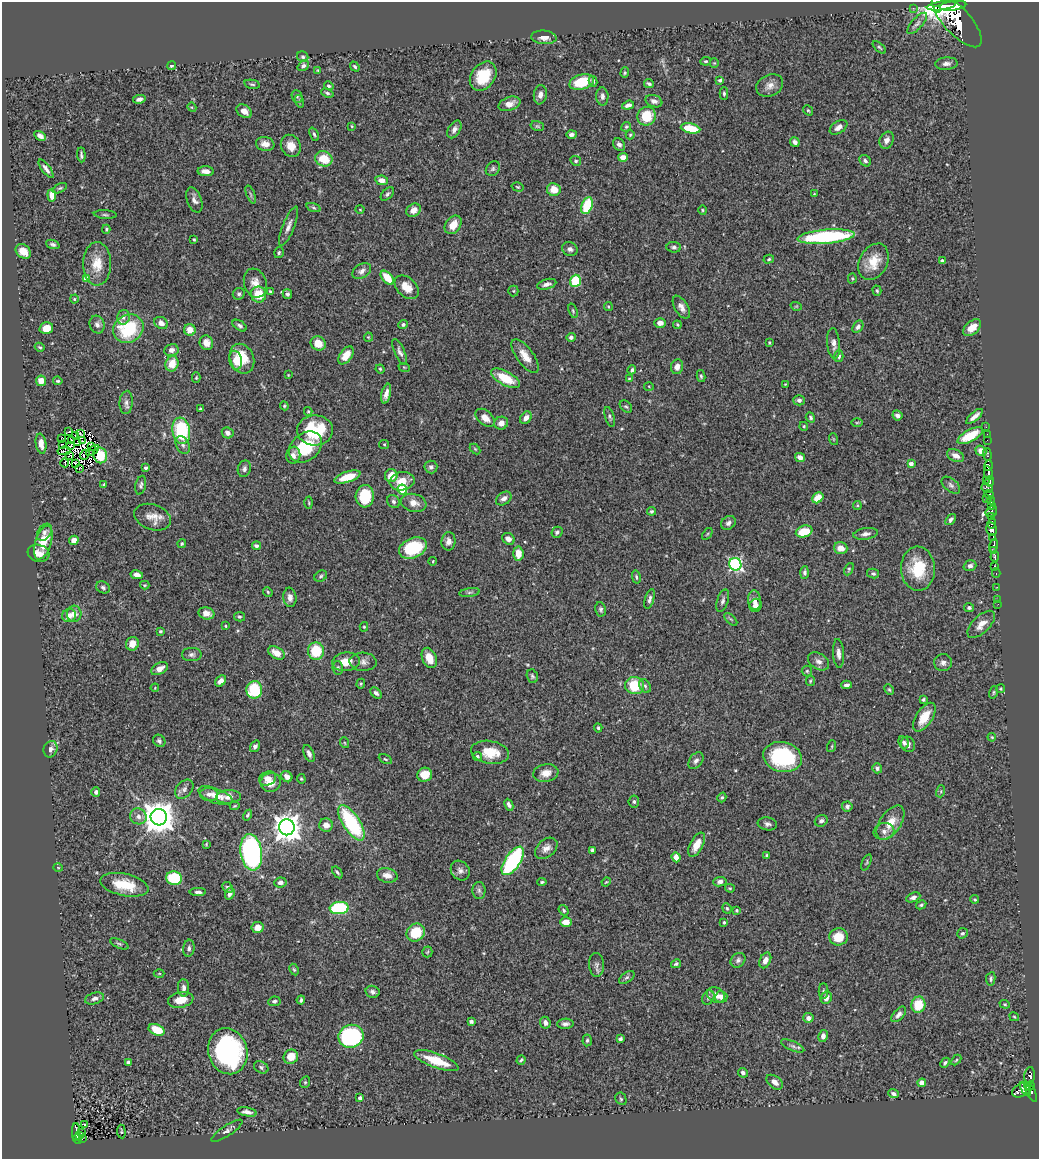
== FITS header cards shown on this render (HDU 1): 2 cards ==
NAXIS1  =                 1037
NAXIS2  =                 1157

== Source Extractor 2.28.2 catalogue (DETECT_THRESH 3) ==
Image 1037 x 1157 px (HDU 1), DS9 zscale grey, 1 PNG px = 1 image px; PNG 1041 x 1161 px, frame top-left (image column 1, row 1157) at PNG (2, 2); each listed source drawn as its Kron ellipse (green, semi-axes under 4 px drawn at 4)
Background 0.719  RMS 0.026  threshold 0.079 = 3 sigma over >= 5 px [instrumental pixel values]
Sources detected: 472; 8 with non-positive FLUX_AUTO (blend fragments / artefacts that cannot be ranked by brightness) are neither listed nor drawn; the other 464 listed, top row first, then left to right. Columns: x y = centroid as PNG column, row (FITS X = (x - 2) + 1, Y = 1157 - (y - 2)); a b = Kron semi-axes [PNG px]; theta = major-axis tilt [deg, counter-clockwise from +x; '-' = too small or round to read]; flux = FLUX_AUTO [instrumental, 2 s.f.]
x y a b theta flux
941 6 14 4 8 1900
953 6 13 4 7 2100
913 8 3 2 - 5.4
937 9 2 2 - 11000
957 20 34 13 -48 5700
917 23 13 5 47 6.5
544 37 13 7 -4 13
879 47 8 3 -40 2.6
303 57 6 5 - 3.3
706 61 5 4 - 2.4
714 63 5 4 - 2
946 64 11 6 3 7.3
171 66 4 4 - 2.6
303 66 6 4 40 5
355 67 5 3 - 2.8
318 70 4 3 - 1.7
625 73 5 4 - 2.5
483 76 16 12 53 51
720 80 4 3 - 3.5
593 81 5 4 - 3.6
582 82 12 7 17 55
252 84 8 4 -12 3.1
649 84 5 3 - 3.8
329 86 5 4 - 2.8
770 86 14 10 26 13
327 93 6 4 -21 3.5
724 93 6 4 -90 3.4
540 95 10 6 82 8.9
602 96 9 6 -87 6.2
297 97 6 5 - 3.4
139 99 6 4 13 6.1
299 101 6 4 -73 2.7
654 101 9 6 -20 7
509 104 11 6 18 15
628 105 6 4 18 6.4
192 107 5 4 - 1.8
808 110 5 4 - 2.2
244 111 8 6 -35 12
647 116 9 9 - 45
352 126 4 3 - 1.7
537 126 7 5 -15 2.7
626 127 5 4 - 2.4
839 127 10 6 35 8.8
690 128 10 5 -11 53
454 129 9 6 59 6.9
314 134 7 4 -66 3.6
571 134 5 4 - 5.4
630 135 4 4 - 2.1
40 136 6 4 -30 7.7
887 140 9 6 64 9.2
795 142 5 4 - 7
265 144 9 7 -10 13
619 144 7 5 -53 5.7
291 146 11 9 -64 19
81 155 7 3 -85 3.8
623 157 5 4 - 13
324 159 9 7 -21 41
576 161 5 4 - 3
865 161 6 5 - 4.3
46 169 11 4 -54 7.1
493 169 8 6 54 4.3
206 171 8 5 -3 12
382 180 6 4 -10 11
518 187 6 4 -16 2.2
60 188 8 4 26 3
554 190 7 6 - 23
251 194 9 3 -69 3.2
387 194 8 5 47 3.9
814 194 4 3 - 1.6
52 195 6 4 -85 17
194 200 13 7 -70 8.6
587 206 9 5 71 75
314 208 7 3 -19 2.9
360 209 4 3 - 1.5
413 210 7 6 - 12
703 210 4 4 - 2
105 215 11 4 -3 3.4
453 225 10 7 54 22
289 226 21 6 68 11
106 229 4 3 - 2.2
826 237 28 7 5 200
194 239 3 3 - 2.3
53 244 7 4 -21 4
674 247 7 5 -4 4.1
570 249 8 6 -26 6.2
23 251 8 6 -45 17
279 253 5 5 - 3.2
769 259 5 4 - 2.7
942 261 4 3 - 3.6
874 262 19 13 61 36
97 264 22 14 90 34
362 271 10 7 33 7.9
86 278 4 4 - 14
387 278 8 5 -48 36
852 278 5 4 - 2.2
575 281 6 5 - 66
255 283 15 11 -71 16
547 284 10 5 16 7.4
407 287 14 9 -43 26
270 291 3 2 - 2.1
513 291 5 5 - 2.3
877 291 5 4 - 2.6
239 294 6 5 - 3.8
258 294 8 7 - 36
287 294 5 4 - 4.6
74 299 4 4 - 2.2
796 306 6 3 -18 1.8
608 307 4 3 - 1.6
681 307 13 6 -59 9.7
573 311 7 4 -72 2.6
123 317 7 6 - 7.1
161 323 7 5 -34 10
660 323 6 4 -2 9.5
97 325 9 7 -69 7.1
403 325 5 4 - 4
677 325 4 3 - 2.1
240 326 8 5 -34 4.6
858 327 7 5 57 5.8
46 328 7 5 14 25
972 328 10 6 41 21
128 329 16 13 32 100
190 330 6 5 - 19
368 337 4 4 - 2
571 337 4 4 - 5.2
206 343 7 6 - 15
318 343 8 7 - 24
769 343 3 2 - 2
834 344 15 6 -85 10
40 347 5 3 - 2.2
171 350 7 6 - 8.1
400 352 14 5 -66 6.5
346 355 10 6 54 20
525 356 20 8 -54 21
839 356 6 4 88 5.1
242 359 15 12 -67 49
236 360 9 6 -78 15
172 364 8 6 70 30
404 367 6 3 -18 1.9
677 367 7 6 - 11
380 369 4 4 - 2.2
632 370 4 3 - 3.3
288 375 3 3 - 1.2
701 376 6 4 -79 2.9
196 378 5 4 - 2.1
505 378 16 7 -29 46
629 379 4 3 - 1.7
41 381 5 5 - 17
58 381 5 3 - 2.1
785 384 3 2 - 1.2
649 386 5 3 - 1.5
386 394 10 4 76 9.8
799 400 6 5 - 5.3
126 402 12 6 85 7.9
284 406 4 4 - 2
626 406 7 5 -45 3.2
201 409 4 3 - 3.1
308 411 4 4 - 2
897 415 5 4 - 6.7
974 416 10 4 41 9.9
610 417 10 4 -73 3.9
485 418 11 7 -41 16
526 418 7 5 56 9.9
810 418 5 4 - 3.7
501 423 7 6 - 11
857 423 6 4 1 2
804 426 4 4 - 2.2
986 427 2 2 - 8.9
315 430 18 15 3 95
181 431 13 9 -82 130
69 432 3 2 - 1.1
228 433 6 5 - 7.6
80 434 4 2 - 2.9
987 434 2 2 - 9.1
75 435 3 2 - 2.3
970 436 14 6 29 45
62 438 3 2 - 0.056
833 439 6 3 -71 1.9
72 440 3 2 - 2
987 440 2 2 - 10
82 441 3 2 - 1.1
78 443 3 2 - 1.8
41 444 10 5 -81 16
63 444 3 2 - 1.8
384 444 5 4 - 2.1
183 445 9 6 -64 6.7
70 446 4 2 - 1.5
91 446 2 2 - 0.18
305 447 18 13 38 70
475 449 6 4 -45 2.2
93 450 7 3 34 0.081
64 451 6 2 10 0.0029
981 451 6 5 - 11
987 454 6 3 -87 10
85 455 5 2 - 1.6
100 455 8 7 - 44
293 455 8 7 - 10
69 456 2 2 - 1.3
956 456 9 6 -28 13
800 457 5 4 - 12
65 463 4 2 - 3.8
75 463 3 2 - 0.78
911 464 4 4 - 9.8
988 465 5 4 - 240
431 467 6 6 - 5.5
80 468 3 2 - 2.9
146 468 3 3 - 2.9
244 469 8 6 73 6
988 473 7 3 -80 300
391 476 6 6 - 27
347 477 13 5 18 39
986 480 2 2 - 19
402 481 12 9 11 24
990 481 5 3 - 160
104 485 4 3 - 3.4
141 485 9 5 76 4.3
951 485 11 6 -40 5.5
987 488 6 4 -21 94
402 489 5 5 - 93
989 495 5 4 - 180
365 496 11 9 86 73
504 498 8 6 35 6.9
818 498 6 5 - 30
986 498 2 2 - 23
991 501 4 3 - 150
393 502 7 5 -46 5.2
309 503 6 3 -88 1.9
414 503 13 9 -13 15
857 505 4 4 - 2
991 505 3 2 - 120
651 511 4 4 - 3
991 512 6 5 - 300
153 517 19 12 -20 20
992 517 3 2 - 25
951 520 6 4 50 4.3
728 523 8 6 37 7.1
992 523 5 3 - 370
992 529 7 5 -77 860
804 531 8 5 17 43
44 532 9 6 56 6.3
557 532 6 5 - 4.6
707 534 7 3 53 2
866 534 12 5 9 8
993 538 4 3 - 140
508 539 6 5 - 8.3
74 540 5 4 - 11
448 541 9 7 82 8.3
43 543 17 8 72 47
182 544 4 4 - 2.4
256 546 4 3 - 4.3
993 546 7 3 76 330
413 548 14 10 23 95
841 548 7 6 - 18
994 551 3 3 - 150
38 553 11 8 -17 15
518 553 7 5 -86 23
995 556 5 3 - 180
433 561 4 2 - 1.3
735 564 6 6 - 310
970 566 6 5 - 6.2
995 566 3 3 - 110
849 569 6 4 63 2.6
918 569 22 17 -88 70
805 573 6 4 88 4.9
873 573 6 5 - 3.5
996 573 4 2 - 29
137 575 6 4 -12 8.3
321 576 7 5 34 3.3
636 577 6 4 -77 2.9
145 585 5 4 - 2.1
103 587 7 5 -28 4
997 587 3 2 - 5.2
268 592 5 4 - 2
470 592 10 4 9 4
290 597 10 6 -84 9
650 599 10 4 74 5.1
754 600 10 6 -84 10
998 600 3 2 - 2.5
723 601 12 5 72 5.9
998 604 2 2 - 3.9
756 605 7 6 - 8.3
969 607 5 4 - 3.9
601 609 7 5 -80 4
206 613 8 6 -15 12
74 614 8 7 - 11
69 616 7 6 - 12
239 617 5 4 - 2.7
731 619 8 3 -45 2.5
981 624 17 8 44 17
226 626 3 3 - 2.2
364 627 5 4 - 1.8
160 631 3 3 - 2.3
132 644 7 6 - 21
316 651 8 8 - 73
276 653 9 5 -31 19
839 653 14 5 -86 9.7
192 654 10 6 0 5.8
429 658 10 7 -66 23
818 661 11 8 -31 8.8
346 662 14 9 7 28
363 662 13 9 -2 9.7
943 663 9 8 - 7.7
338 668 7 5 -83 3.8
160 669 9 5 28 14
807 671 5 5 - 3
532 676 7 5 -71 3.5
221 681 6 4 44 9.4
810 681 5 4 - 2.2
361 684 5 4 - 2.4
635 685 9 8 - 58
847 685 5 3 - 5.3
645 686 7 5 -57 3.7
155 688 4 4 - 1.6
1001 689 4 3 - 2
254 690 8 8 - 82
889 690 5 3 - 2.1
994 692 6 4 74 2.5
376 693 6 4 -45 4.5
923 699 4 3 - 2.8
924 717 16 8 56 30
598 728 4 4 - 2.8
992 737 4 3 - 1.8
159 741 7 5 -44 4.3
904 742 6 5 - 4.3
345 743 5 3 - 1.7
908 744 8 6 -64 8.4
255 746 6 4 55 4.8
832 746 6 4 72 2
50 749 8 7 - 8.5
490 752 19 11 -10 40
309 754 9 5 -66 6.8
477 756 5 4 - 4.5
783 757 20 15 -13 140
385 759 7 4 -27 2.4
696 761 9 6 54 6.4
877 768 5 4 - 4.2
546 773 13 9 10 17
425 775 7 7 - 29
287 777 6 5 - 7.9
268 779 9 6 22 12
301 779 5 4 - 2
271 782 10 9 - 18
184 789 11 7 47 7.6
941 791 6 4 73 2.7
96 792 5 4 - 5.1
209 794 9 6 -5 7.8
215 796 18 7 -20 18
228 797 12 6 3 12
722 797 5 4 - 2.8
634 802 6 5 - 3.5
509 805 6 4 -65 6.1
235 806 5 3 - 1.8
847 806 5 5 - 5.4
248 815 5 3 - 3
138 816 8 8 - 9.6
159 817 8 8 - 3600
821 821 7 5 33 5.9
890 822 19 10 56 29
351 823 20 8 -57 160
767 824 10 6 -8 5.7
326 825 7 6 - 12
287 827 8 7 - 2300
884 831 10 8 11 9.4
206 844 4 3 - 1.5
697 845 13 6 62 21
546 848 13 8 40 13
592 850 4 4 - 4.9
251 852 18 10 -82 370
766 855 4 4 - 2.8
676 857 5 4 - 14
513 861 16 7 56 200
866 862 8 3 67 2.2
58 868 5 3 - 1.4
460 870 10 9 - 7.7
337 872 6 4 -54 3.1
387 875 10 7 -15 13
174 878 8 6 -12 93
280 882 6 5 - 6.8
542 882 4 4 - 2.5
606 882 5 3 - 1.3
720 882 7 4 8 5.4
124 885 24 11 -12 56
228 887 5 5 - 4.4
730 888 5 3 - 1.9
479 890 8 6 -87 5.2
198 892 8 3 -1 5.3
230 894 6 4 70 6.9
913 897 7 4 24 5.7
975 899 4 3 - 2.2
921 905 5 4 - 2.8
339 908 9 6 5 160
727 908 5 4 - 2.6
564 910 5 4 - 3
737 910 3 3 - 3.1
566 922 6 4 1 20
724 922 3 3 - 2.7
257 927 6 5 - 12
416 932 9 8 - 60
962 933 5 5 - 3.9
839 937 9 8 - 32
119 944 10 4 -23 3.3
189 948 8 5 83 6
427 952 5 5 - 2.2
738 960 8 6 43 6
765 960 8 5 65 9.2
676 964 5 3 - 2.8
597 965 12 7 -86 7.1
294 970 6 4 -62 2.3
159 973 5 3 - 1.6
627 977 9 5 35 4.1
991 979 7 4 80 3.9
184 988 8 5 -88 7.1
824 991 8 5 -90 3.4
373 992 7 6 - 5.8
716 995 9 7 -29 15
721 997 6 6 - 8.7
94 998 9 5 17 6.4
708 998 7 6 - 4.3
826 998 6 5 - 11
181 1000 13 7 11 26
301 1000 4 3 - 3.5
274 1001 6 5 - 3.9
1005 1004 5 4 - 2.1
918 1005 8 7 - 45
899 1014 9 5 48 6.5
1014 1017 5 3 - 1.7
808 1018 5 5 - 8.6
471 1021 4 3 - 4.1
545 1023 6 5 - 7.9
565 1024 8 5 3 5.9
157 1030 8 5 -23 48
351 1036 13 11 19 270
823 1036 6 4 79 9.2
620 1039 4 4 - 5.7
587 1040 6 4 86 3.1
793 1046 12 4 -24 6
228 1051 23 19 -74 320
291 1057 7 7 - 28
521 1060 5 3 - 2.7
956 1060 6 3 46 2.1
436 1061 23 7 -20 47
129 1062 4 4 - 5.5
945 1063 5 3 - 3.6
261 1067 8 5 -31 4.2
743 1073 5 4 - 4.8
1030 1076 8 5 85 150
305 1082 6 4 69 2.7
775 1082 9 6 -37 11
922 1083 4 4 - 20
1030 1086 5 3 - 100
1026 1089 8 3 -59 230
1022 1090 10 6 30 310
1031 1092 11 4 -62 300
893 1094 5 4 - 4.9
360 1098 4 3 - 6.8
621 1099 6 5 - 2.6
247 1112 10 4 -10 8.5
84 1124 3 3 - 3.7
227 1131 18 5 34 7.9
76 1132 9 3 89 70
81 1132 3 2 - 11
121 1132 7 3 -83 1.8
79 1136 4 3 - 15
77 1139 5 3 - 53
82 1139 3 2 - 16
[8 non-positive-flux detections neither listed nor drawn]